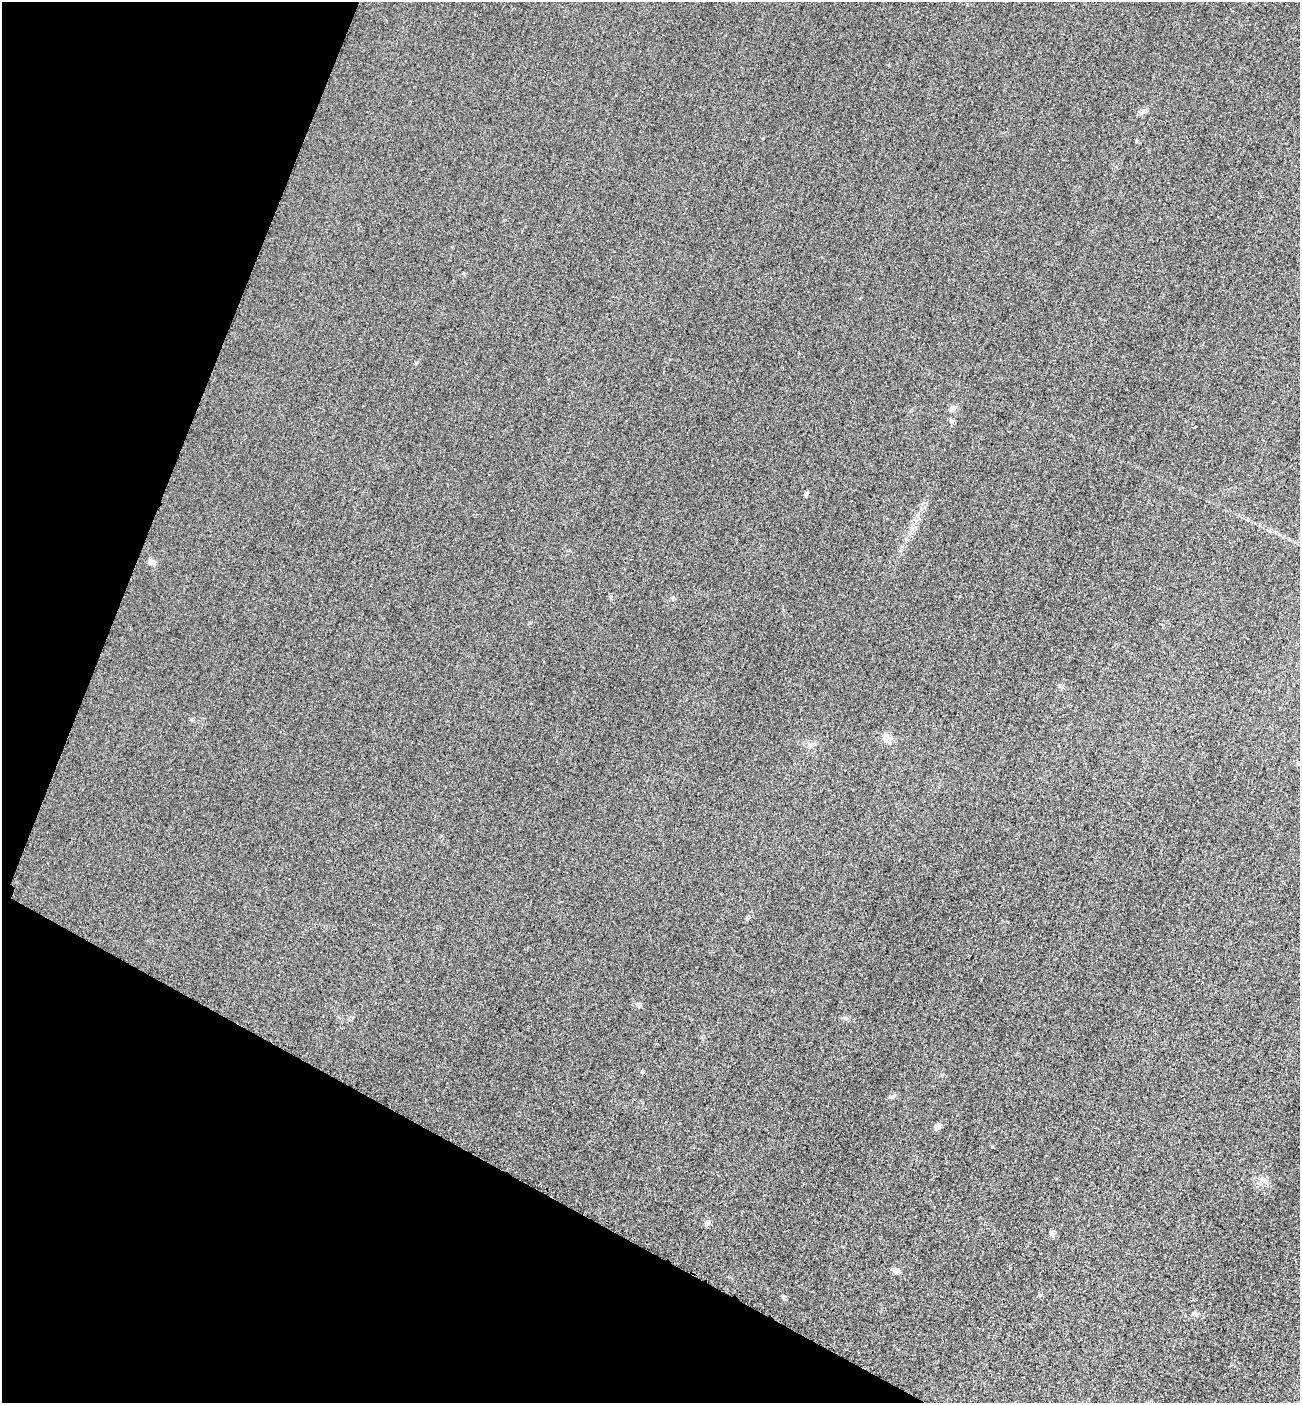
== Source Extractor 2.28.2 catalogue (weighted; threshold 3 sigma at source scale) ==
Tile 9 of 4 x 4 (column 1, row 3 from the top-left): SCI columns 305-1602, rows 1427-2827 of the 5667 x 5654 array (HDU 1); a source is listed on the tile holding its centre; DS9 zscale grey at full resolution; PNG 1302 x 1405 px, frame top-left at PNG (2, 2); no overlay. Shown black and unused: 22% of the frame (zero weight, under 3 of 4 exposures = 3% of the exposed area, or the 3 px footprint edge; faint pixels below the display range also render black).
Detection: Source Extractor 2.28.2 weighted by HDU 2 'WHT'; one run over the whole footprint, this tile lists its part. Background 0.0571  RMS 0.017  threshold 0.0754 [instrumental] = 3 sigma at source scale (4.5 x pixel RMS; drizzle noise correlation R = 1.50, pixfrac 1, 0.05/0.05 arcsec/px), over >= 5 px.
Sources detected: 18; all 18 listed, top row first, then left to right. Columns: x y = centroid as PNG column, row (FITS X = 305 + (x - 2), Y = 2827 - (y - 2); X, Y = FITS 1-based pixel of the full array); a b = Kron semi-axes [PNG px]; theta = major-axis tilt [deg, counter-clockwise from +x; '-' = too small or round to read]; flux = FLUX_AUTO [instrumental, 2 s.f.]
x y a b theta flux
1143 112 10 4 34 4.5
1136 142 5 4 - 2
952 409 10 7 24 6.4
806 494 7 4 64 2.6
151 562 9 7 -23 6.7
886 740 16 5 -54 7
638 1004 8 7 - 4
846 1018 8 4 -8 3.4
642 1071 5 4 - 2.2
938 1126 8 6 34 6.2
992 1147 4 3 - 1.5
1264 1181 12 6 -33 7.1
707 1223 9 6 49 5
1052 1233 9 5 -62 3.7
896 1271 9 6 -15 6.9
1040 1295 5 5 - 2.3
784 1297 7 4 44 2.4
1194 1313 7 6 - 4.2
Unlisted compact peaks at least as high as the median listed source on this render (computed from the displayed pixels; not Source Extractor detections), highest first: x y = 892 1097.